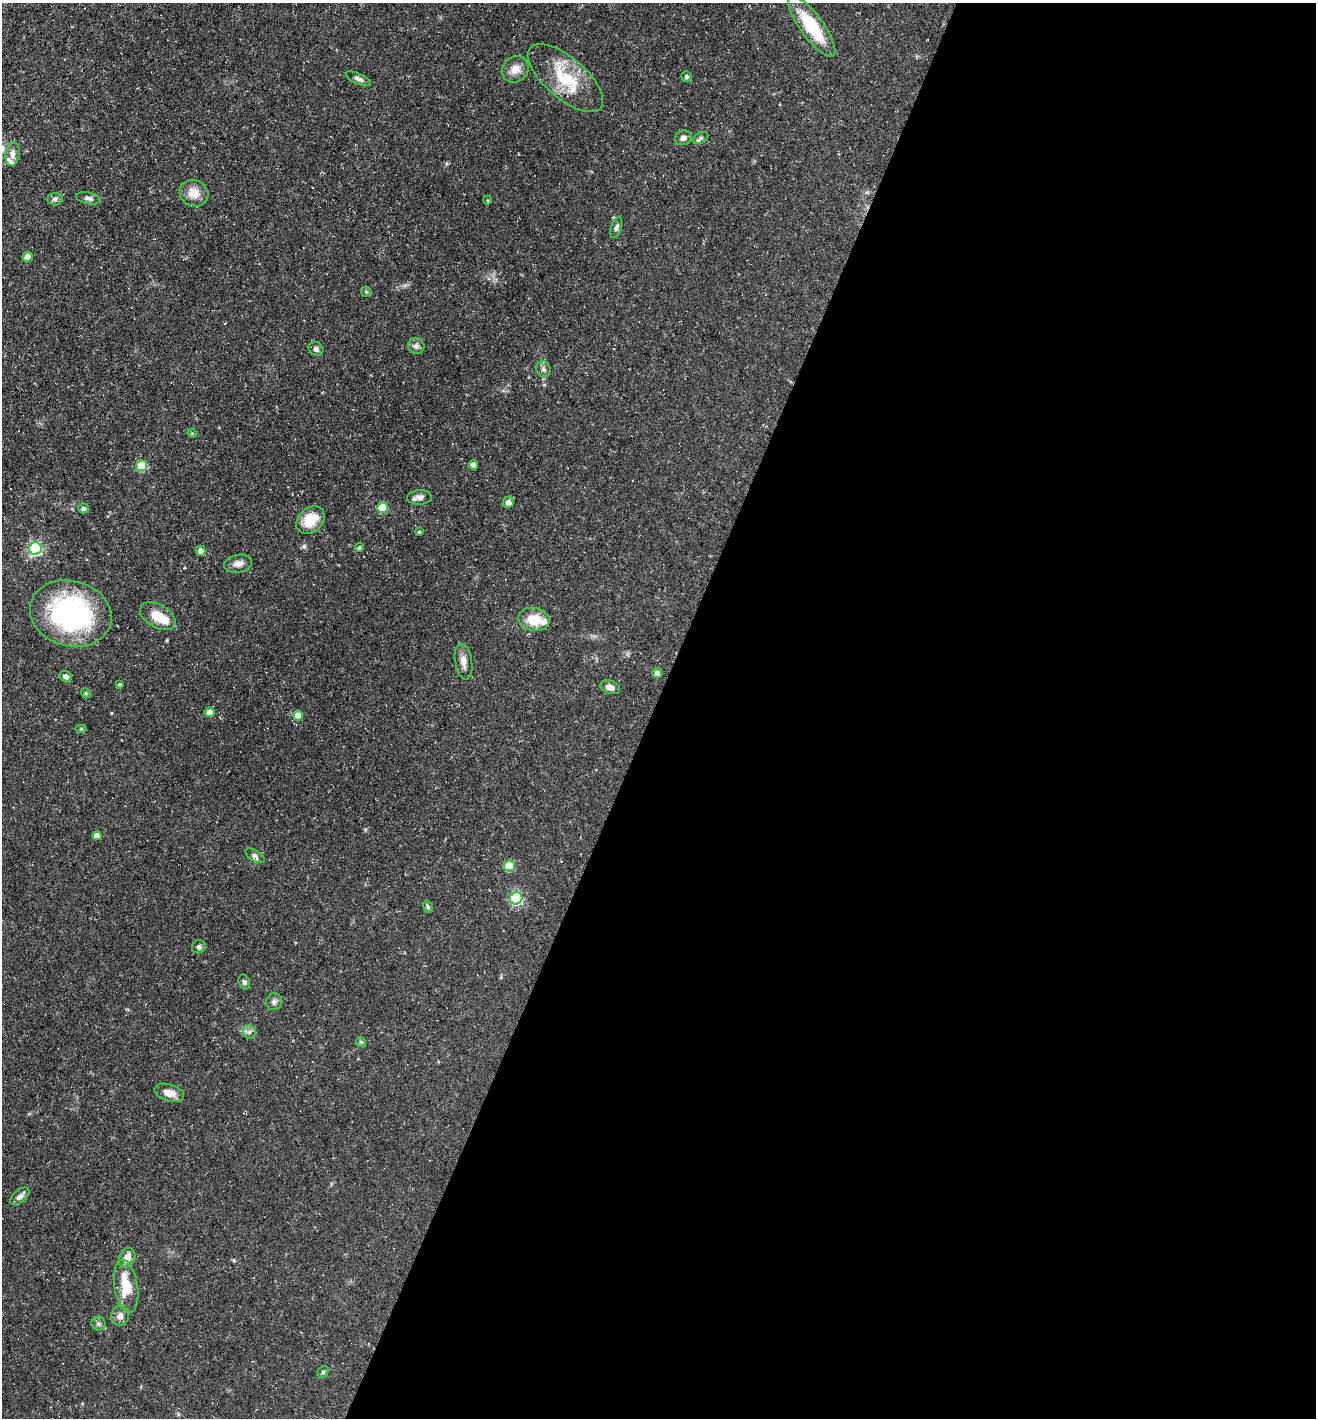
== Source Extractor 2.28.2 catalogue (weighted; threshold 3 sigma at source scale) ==
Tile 12 of 4 x 4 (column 4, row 3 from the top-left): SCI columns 4084-5397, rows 1417-2832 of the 5674 x 5663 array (HDU 1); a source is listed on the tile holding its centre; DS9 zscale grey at full resolution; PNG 1318 x 1420 px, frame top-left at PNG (2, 3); each listed source drawn as its Kron ellipse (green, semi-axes under 4 px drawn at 4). Shown black and unused: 50% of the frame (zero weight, under 3 of 5 exposures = <1% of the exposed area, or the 3 px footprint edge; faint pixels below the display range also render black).
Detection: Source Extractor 2.28.2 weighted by HDU 2 'WHT'; one run over the whole footprint, this tile lists its part. Background 0.0358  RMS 0.0039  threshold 0.0175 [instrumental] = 3 sigma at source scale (4.5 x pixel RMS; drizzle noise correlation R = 1.50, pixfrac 1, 0.05/0.05 arcsec/px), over >= 5 px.
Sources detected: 63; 3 inside a brighter listed object's ellipse — not listed separately; the other 60 listed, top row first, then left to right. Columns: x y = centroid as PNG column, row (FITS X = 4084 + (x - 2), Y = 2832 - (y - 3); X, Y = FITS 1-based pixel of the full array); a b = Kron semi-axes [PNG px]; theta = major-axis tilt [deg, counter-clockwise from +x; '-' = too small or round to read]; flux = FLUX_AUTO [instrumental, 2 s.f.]
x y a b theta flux
812 26 36 11 -54 19
515 69 14 12 40 3.8
686 77 6 5 - 0.78
565 78 46 20 -41 19
358 79 13 5 -25 1.4
683 138 8 7 - 1.4
701 138 8 5 29 0.97
12 154 12 7 83 2.1
194 193 15 13 -25 4.9
89 198 13 5 -12 1.3
55 199 7 6 - 1.1
487 200 4 3 - 0.33
616 227 11 5 73 1.2
28 257 5 5 - 5.1
366 292 5 5 - 0.5
416 346 8 7 - 1.5
316 349 8 6 -44 1.3
543 369 8 7 - 1.2
192 433 5 4 - 0.45
473 465 5 4 - 2.5
142 466 5 5 - 15
419 497 12 7 4 1.9
508 502 5 5 - 2.3
83 508 5 5 - 1.2
382 508 5 5 - 12
310 520 16 12 41 9.4
419 532 4 3 - 0.47
359 547 4 4 - 0.68
35 549 6 6 - 54
200 551 5 5 - 1.9
238 564 14 9 9 2.4
71 614 41 33 -15 65
158 616 19 11 -30 6.9
534 619 16 11 -9 8.4
464 661 18 8 -80 2.8
657 673 5 5 - 2.4
66 676 6 5 - 1.3
120 684 4 4 - 0.59
610 687 10 6 -17 2
86 693 5 4 - 0.5
210 712 5 5 - 3.8
298 715 5 5 - 4.6
81 729 6 4 0 0.52
97 836 4 4 - 3.1
255 856 11 5 -30 1.6
509 866 5 5 - 14
516 898 6 6 - 44
428 907 6 4 -74 0.72
199 947 7 6 - 0.94
244 982 8 5 -71 0.8
274 1002 8 8 - 1.3
249 1032 6 6 - 1.1
361 1042 5 4 - 0.6
169 1093 15 8 -16 3.6
20 1196 11 6 41 1.8
127 1258 10 7 63 3.5
126 1286 26 11 -82 11
120 1316 9 9 - 2.2
98 1324 7 7 - 1.2
323 1372 6 5 - 0.63